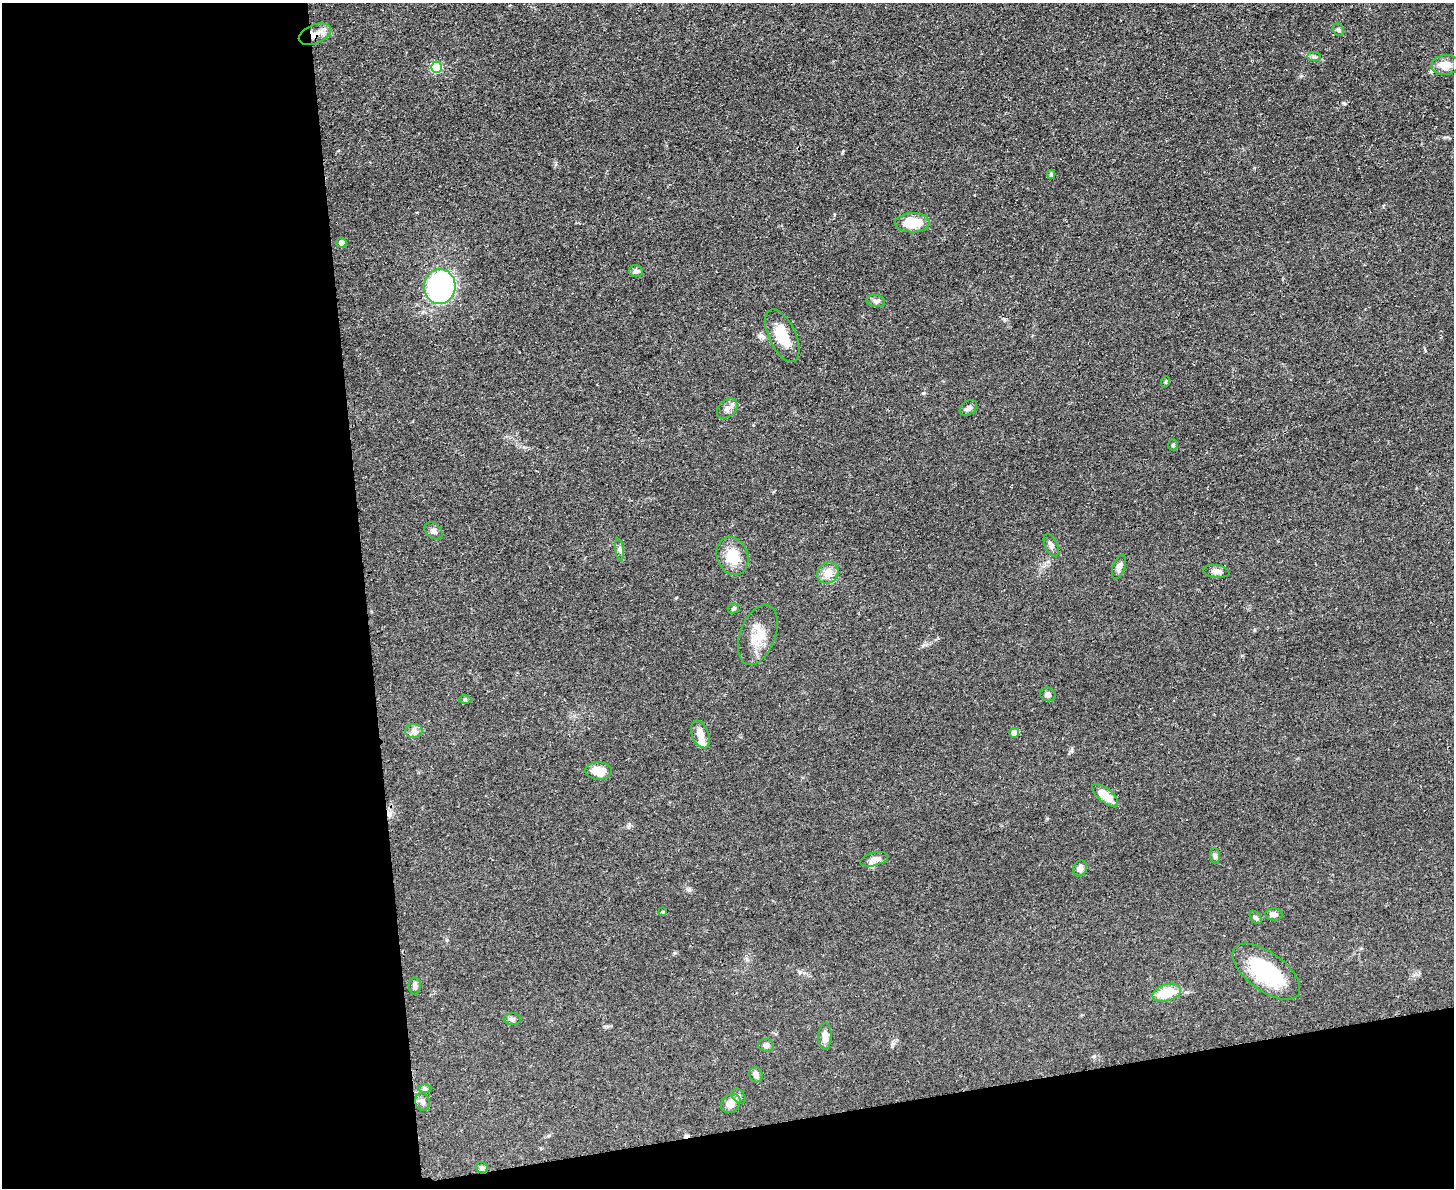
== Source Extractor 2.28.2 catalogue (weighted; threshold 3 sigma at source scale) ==
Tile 10 of 3 x 4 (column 1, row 4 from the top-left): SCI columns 141-1592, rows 12-1197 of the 4749 x 4766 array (HDU 1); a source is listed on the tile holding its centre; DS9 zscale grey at full resolution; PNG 1456 x 1190 px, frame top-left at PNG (2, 3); each listed source drawn as its Kron ellipse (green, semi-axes under 4 px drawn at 4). Shown black and unused: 31% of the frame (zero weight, under 3 of 4 exposures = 2% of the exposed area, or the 3 px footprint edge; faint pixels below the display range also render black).
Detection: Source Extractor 2.28.2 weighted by HDU 2 'WHT'; one run over the whole footprint, this tile lists its part. Background 0.0456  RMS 0.0053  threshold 0.0238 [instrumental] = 3 sigma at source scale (4.5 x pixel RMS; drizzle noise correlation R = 1.50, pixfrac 1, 0.05/0.05 arcsec/px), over >= 5 px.
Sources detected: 53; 1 inside a brighter object's white glare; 1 cosmic-ray / hot-pixel residue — neither listed nor drawn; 1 inside a brighter listed object's ellipse — not listed separately; the other 50 listed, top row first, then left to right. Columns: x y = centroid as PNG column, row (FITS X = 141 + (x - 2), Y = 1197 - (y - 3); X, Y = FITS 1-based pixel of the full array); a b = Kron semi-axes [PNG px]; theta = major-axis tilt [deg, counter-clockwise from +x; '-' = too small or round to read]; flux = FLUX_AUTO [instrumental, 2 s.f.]
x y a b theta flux
1338 30 6 5 - 1.1
315 34 17 9 22 5.5
1314 57 7 4 -1 1
1445 65 14 10 5 6.8
436 67 5 5 - 27
1051 174 4 4 - 0.81
912 223 17 9 0 13
341 243 5 4 - 2.2
636 271 7 6 - 1.5
440 286 17 16 - 98
876 301 9 6 -11 1.5
782 336 28 13 -65 14
1165 382 6 3 70 0.55
968 408 9 6 36 1.9
727 409 12 8 43 2.7
1173 445 5 4 - 0.81
433 531 10 7 -39 2
1051 545 12 6 -65 1.9
620 550 11 4 -81 1.3
732 556 19 15 -70 12
1119 567 13 6 70 2.5
1216 571 13 6 -7 2.3
828 573 11 9 41 5.7
733 608 6 5 - 0.84
758 635 31 17 70 12
1048 694 8 6 -25 1.6
465 699 6 4 1 0.62
414 731 8 7 - 2
1014 733 5 5 - 3.9
700 734 14 8 -69 5
599 771 13 8 -5 6.9
1105 795 16 7 -38 8.9
1215 856 8 5 -87 1.1
874 859 14 6 14 2.9
1080 868 8 6 64 2.7
663 912 4 3 - 0.55
1274 914 9 6 -4 2.2
1256 918 7 5 -48 1.1
1266 972 39 19 -36 38
415 986 8 6 88 1.7
1167 993 14 8 17 14
512 1019 8 5 -1 1.4
825 1036 13 6 88 4.4
766 1045 7 6 - 1.6
756 1075 7 6 - 2
425 1088 6 4 0 0.79
739 1096 8 6 -52 1.4
423 1102 9 7 -76 2
731 1103 10 8 44 4.3
482 1168 6 5 - 1.2
Overlapping masked pixels (flux is a lower limit): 1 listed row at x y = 315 34
Unlisted compact peaks at least as high as the median listed source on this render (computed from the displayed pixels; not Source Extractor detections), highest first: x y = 1344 103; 923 393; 689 890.